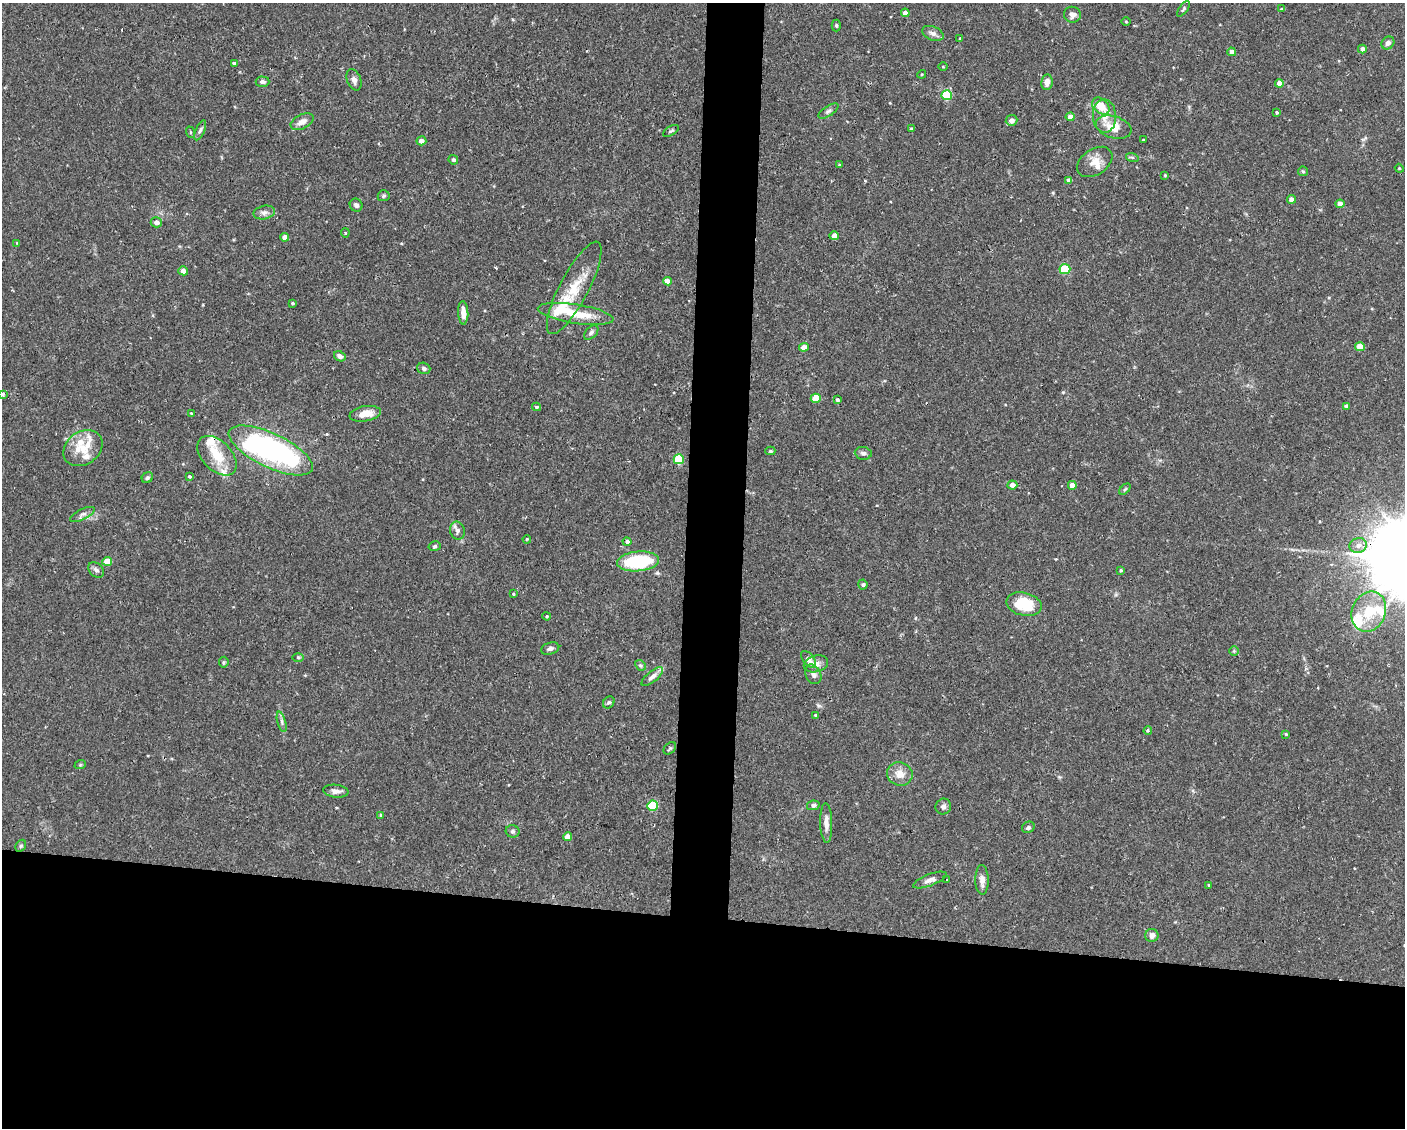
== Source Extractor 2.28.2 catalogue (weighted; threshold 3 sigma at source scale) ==
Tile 11 of 3 x 4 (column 2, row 4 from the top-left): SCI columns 1508-2910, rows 1-1126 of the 4527 x 4506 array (HDU 1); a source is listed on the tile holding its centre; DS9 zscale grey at full resolution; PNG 1407 x 1130 px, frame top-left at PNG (2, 3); each listed source drawn as its Kron ellipse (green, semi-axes under 4 px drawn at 4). Shown black and unused: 22% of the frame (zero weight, under 2 of 3 exposures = <1% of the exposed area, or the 3 px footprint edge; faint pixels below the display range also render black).
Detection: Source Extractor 2.28.2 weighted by HDU 2 'WHT'; one run over the whole footprint, this tile lists its part. Background 0.0461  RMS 0.0033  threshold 0.0147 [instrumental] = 3 sigma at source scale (4.5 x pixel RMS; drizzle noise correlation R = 1.50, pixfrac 1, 0.05/0.05 arcsec/px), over >= 5 px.
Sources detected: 144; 1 inside a brighter object's white glare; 2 cosmic-ray / hot-pixel residue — neither listed nor drawn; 13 inside a brighter listed object's ellipse — not listed separately; the other 128 listed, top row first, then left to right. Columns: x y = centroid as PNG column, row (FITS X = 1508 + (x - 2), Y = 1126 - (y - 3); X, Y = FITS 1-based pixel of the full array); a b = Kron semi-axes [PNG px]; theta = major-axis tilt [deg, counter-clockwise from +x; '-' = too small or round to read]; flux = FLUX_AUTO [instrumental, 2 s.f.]
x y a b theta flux
1183 9 9 3 54 0.47
1281 9 4 4 - 0.29
905 13 4 4 - 1.8
1072 15 8 8 - 1.6
1126 21 5 3 - 0.29
836 25 6 4 -90 0.46
933 33 11 7 -22 1.3
960 38 3 3 - 0.44
1388 43 7 6 - 1.3
1362 49 4 4 - 1.4
1232 52 4 4 - 1.7
234 63 4 3 - 1.3
943 67 4 3 - 0.25
922 74 4 3 - 0.32
354 80 11 7 -70 1.4
263 82 7 5 -1 1
1047 82 8 5 82 1.9
1279 83 4 4 - 3
947 95 5 5 - 17
1101 106 10 7 -43 5.1
828 111 11 5 33 0.9
1277 112 4 4 - 0.49
1104 116 17 11 -87 3.9
1070 117 4 4 - 2.4
1011 120 6 5 - 2.1
302 122 12 7 26 2.1
1114 127 18 11 -17 5.9
911 129 4 3 - 0.58
200 130 11 4 66 0.89
671 131 9 4 31 0.58
190 132 6 3 -71 0.37
1143 140 3 3 - 0.28
421 141 5 4 - 1.8
1132 157 6 4 -18 0.51
453 160 5 4 - 0.63
1095 162 19 13 34 3.9
839 165 3 3 - 0.26
1399 168 4 3 - 0.28
1303 171 5 4 - 0.44
1165 175 3 3 - 0.28
1069 180 4 4 - 0.93
384 196 6 5 - 0.56
1291 199 4 4 - 2.1
1340 204 4 4 - 2.6
356 205 7 6 - 0.91
264 212 11 6 13 1.3
156 222 5 5 - 1.7
345 233 4 4 - 0.43
834 236 4 4 - 2.6
284 237 4 4 - 1.6
17 243 3 3 - 0.25
1065 269 5 5 - 13
183 271 5 4 - 2.2
667 281 4 4 - 2.4
574 288 52 14 62 12
293 303 4 3 - 0.37
463 313 11 5 -88 2.7
576 314 38 9 -9 9
591 333 8 5 45 0.84
804 347 5 4 - 3.6
1360 347 5 4 - 4.5
340 356 6 5 - 1.4
424 368 7 5 -19 0.95
3 394 3 3 - 1.1
816 398 5 4 - 8.1
837 399 3 3 - 0.82
1347 406 4 3 - 0.8
537 407 4 3 - 0.6
191 413 3 3 - 0.33
365 414 16 7 9 4.4
83 448 21 16 35 7.2
271 450 46 17 -25 66
770 451 5 4 - 0.43
863 453 8 6 -8 0.92
217 456 23 14 -45 7.9
679 459 5 5 - 15
190 476 3 3 - 0.85
147 478 6 5 - 0.6
1012 485 5 4 - 1.9
1072 485 4 4 - 2.5
1125 489 7 4 45 0.48
82 514 13 5 26 1.3
457 530 9 7 -77 1.2
527 539 4 3 - 0.27
627 542 4 4 - 0.97
1358 545 9 7 16 1.7
435 546 6 4 15 0.57
107 561 5 4 - 4.9
638 561 21 10 5 20
96 570 9 6 -44 0.91
1121 570 4 3 - 0.37
863 584 5 4 - 0.58
513 594 3 3 - 0.27
1024 604 18 11 -13 13
1369 612 21 16 68 9
547 616 4 3 - 0.35
550 648 9 6 16 1.1
1234 651 5 5 - 0.39
298 657 6 4 -1 0.36
808 659 10 5 -52 2.8
224 662 5 5 - 0.46
816 664 12 8 14 1.9
640 665 6 4 -42 0.54
813 674 10 7 -63 1.4
652 677 13 5 40 1.5
609 702 6 5 - 0.63
815 715 3 3 - 0.37
282 722 10 3 -75 0.82
1148 731 4 3 - 0.42
1286 734 4 4 - 0.35
670 748 7 5 45 0.54
80 765 6 3 19 0.37
900 774 13 11 -19 3.7
336 791 12 6 -7 1.6
813 805 6 5 - 0.99
652 806 5 5 - 19
943 807 8 7 - 1
381 815 4 3 - 0.38
826 823 19 6 -88 2.4
1028 827 6 5 - 0.75
513 831 7 6 - 0.66
567 837 4 4 - 3
21 846 6 5 - 0.56
947 879 3 2 - 0.22
930 880 18 5 21 1.6
982 880 15 6 -89 2
1209 885 3 2 - 0.29
1152 935 6 6 - 1.5
Isophote crosses this tile's border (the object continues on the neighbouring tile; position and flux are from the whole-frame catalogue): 1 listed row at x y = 3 394